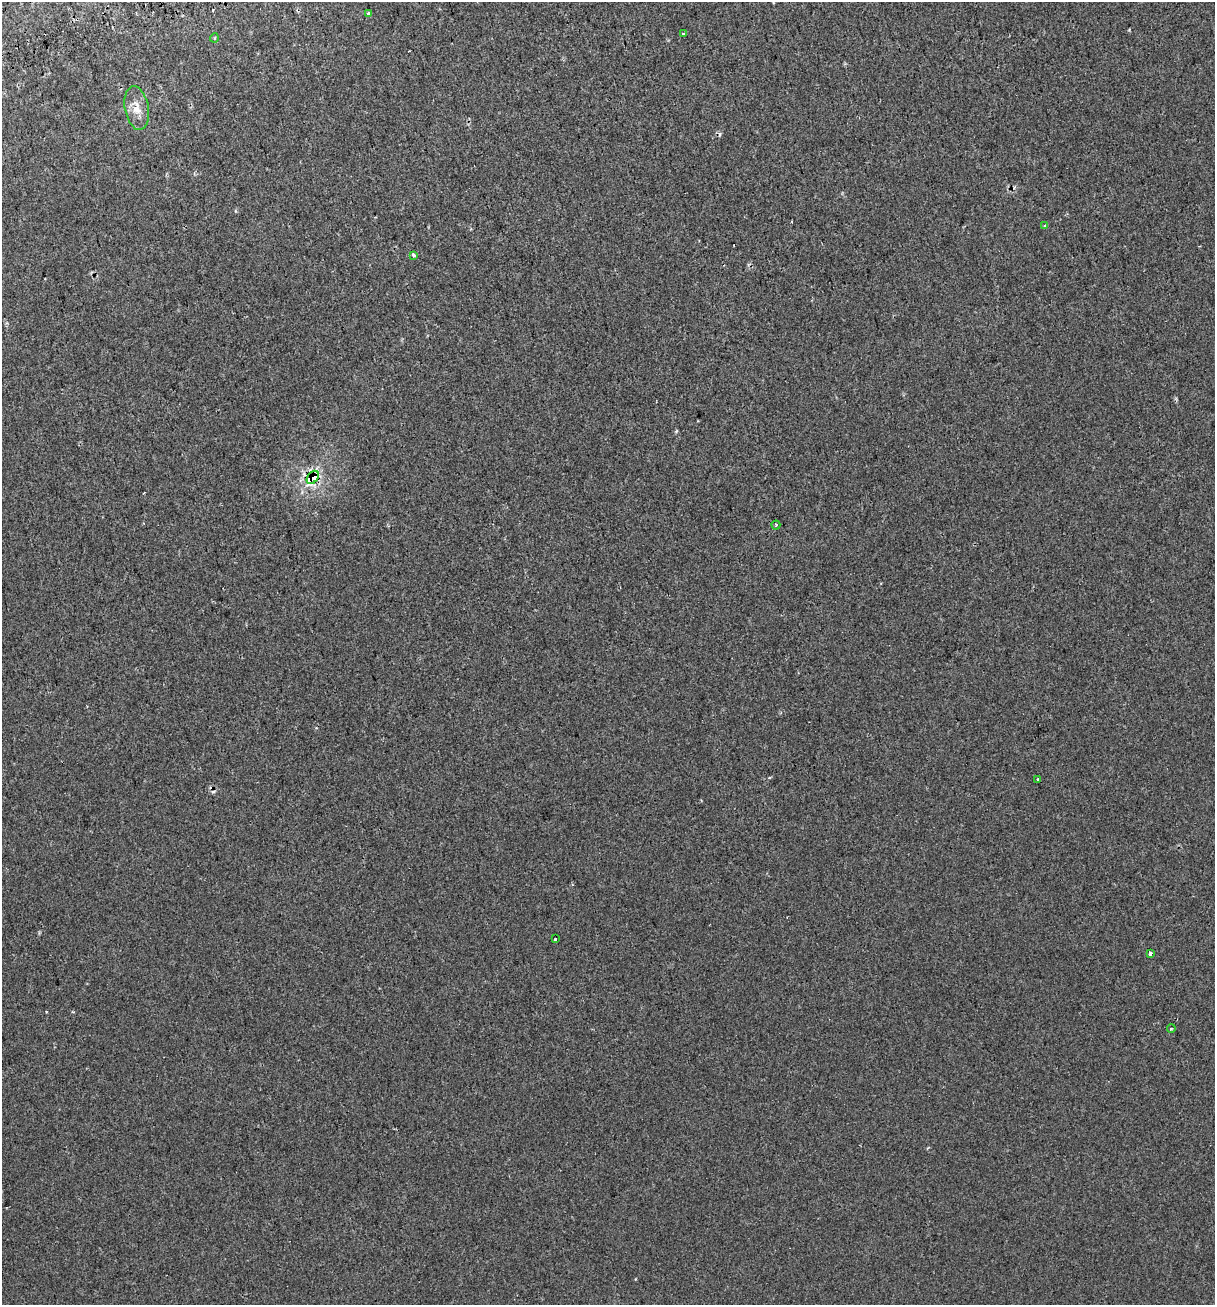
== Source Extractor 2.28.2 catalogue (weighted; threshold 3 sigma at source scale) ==
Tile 11 of 4 x 4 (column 3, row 3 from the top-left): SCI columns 2547-3759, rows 1358-2660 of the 5042 x 5323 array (HDU 1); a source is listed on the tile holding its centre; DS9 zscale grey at full resolution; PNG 1217 x 1307 px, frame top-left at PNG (2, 2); each listed source drawn as its Kron ellipse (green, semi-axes under 4 px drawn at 4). Shown black and unused: <1% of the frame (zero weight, under 2 of 3 exposures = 4% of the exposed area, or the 3 px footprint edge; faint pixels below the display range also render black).
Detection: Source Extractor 2.28.2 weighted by HDU 2 'WHT'; one run over the whole footprint, this tile lists its part. Background 5.83e-04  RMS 0.0032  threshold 0.0145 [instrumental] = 3 sigma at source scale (4.5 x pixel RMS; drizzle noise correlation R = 1.50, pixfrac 1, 0.0396/0.0396 arcsec/px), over >= 5 px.
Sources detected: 17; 5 cosmic-ray / hot-pixel residue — neither listed nor drawn; the other 12 listed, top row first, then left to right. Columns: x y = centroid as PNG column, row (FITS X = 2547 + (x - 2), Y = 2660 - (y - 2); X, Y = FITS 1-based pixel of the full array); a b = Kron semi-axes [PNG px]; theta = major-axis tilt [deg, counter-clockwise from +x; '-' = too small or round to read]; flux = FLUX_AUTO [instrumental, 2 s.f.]
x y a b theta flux
369 13 3 3 - 1
683 34 3 3 - 0.93
214 38 4 3 - 0.29
137 108 22 12 -80 4
1045 226 3 3 - 0.45
413 255 4 3 - 1.3
313 477 7 5 52 34
776 525 4 4 - 0.49
1038 779 3 3 - 0.74
555 939 3 2 - 0.57
1150 954 3 3 - 9.4
1171 1028 4 3 - 0.49
Overlapping masked pixels (flux is a lower limit): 1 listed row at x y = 313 477